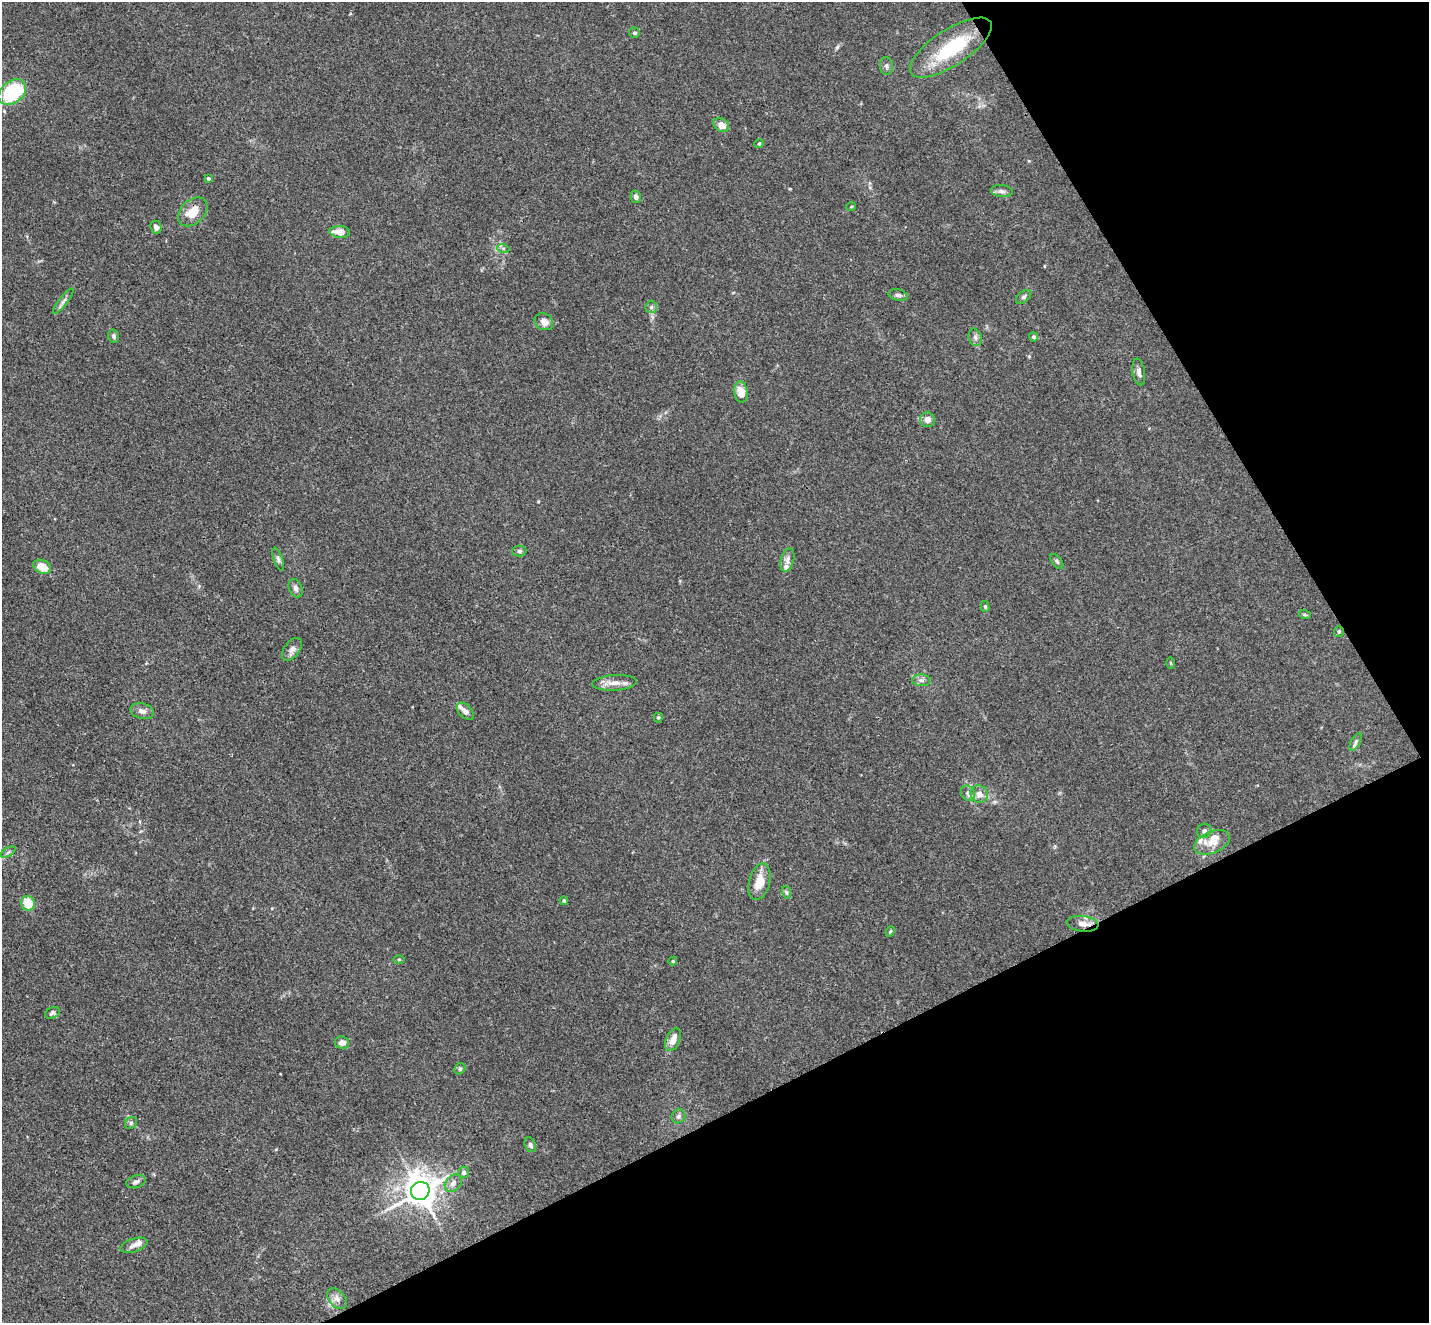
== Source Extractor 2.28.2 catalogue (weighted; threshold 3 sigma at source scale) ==
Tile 12 of 4 x 4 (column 4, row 3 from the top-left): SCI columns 4336-5762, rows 1504-2824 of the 5813 x 5784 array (HDU 1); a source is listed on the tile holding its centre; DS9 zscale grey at full resolution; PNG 1431 x 1325 px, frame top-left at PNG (2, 2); each listed source drawn as its Kron ellipse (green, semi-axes under 4 px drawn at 4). Shown black and unused: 26% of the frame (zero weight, under 3 of 4 exposures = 5% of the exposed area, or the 3 px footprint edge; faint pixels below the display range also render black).
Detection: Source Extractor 2.28.2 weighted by HDU 2 'WHT'; one run over the whole footprint, this tile lists its part. Background 0.0385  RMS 0.0041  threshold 0.0186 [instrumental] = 3 sigma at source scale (4.5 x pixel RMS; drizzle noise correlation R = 1.50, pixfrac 1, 0.05/0.05 arcsec/px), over >= 5 px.
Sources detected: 74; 1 inside a brighter object's white glare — neither listed nor drawn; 5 inside a brighter listed object's ellipse — not listed separately; the other 68 listed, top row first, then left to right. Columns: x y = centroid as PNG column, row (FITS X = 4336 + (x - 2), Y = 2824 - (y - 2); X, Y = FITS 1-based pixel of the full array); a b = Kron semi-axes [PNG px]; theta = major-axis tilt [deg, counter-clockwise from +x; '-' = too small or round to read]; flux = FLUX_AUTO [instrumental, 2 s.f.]
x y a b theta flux
635 33 5 5 - 0.68
951 48 47 18 33 27
886 66 9 6 -85 1.1
12 92 15 11 39 27
721 125 8 6 -37 3.8
759 144 4 4 - 0.47
208 179 4 4 - 0.77
1002 191 11 6 -6 1.4
636 197 6 5 - 1.1
851 207 5 3 - 0.39
193 212 17 11 43 7.1
156 227 6 5 - 1.7
340 232 10 5 -4 4.1
503 248 6 4 -19 0.7
898 295 9 5 -14 1.1
1024 297 9 5 38 0.92
63 301 16 3 52 1.2
651 307 6 5 - 0.89
544 322 10 8 -30 2.6
114 336 7 5 -77 0.96
975 337 9 6 -76 1.2
1034 337 4 4 - 0.88
1139 372 13 6 -80 1.7
741 392 10 7 -79 5.2
927 420 7 7 - 2.7
519 551 7 5 2 0.89
278 559 12 4 -71 1.1
787 560 12 6 74 1.9
1057 561 9 5 -52 0.76
42 567 9 6 -26 6.7
296 588 10 6 -69 1.5
985 606 5 4 - 0.62
1305 615 6 4 -19 0.52
1339 631 5 5 - 0.61
292 649 13 7 54 1.8
1171 663 5 3 - 0.43
921 680 9 6 -3 1.4
614 683 22 7 3 3.7
142 711 12 7 -14 2.2
465 711 10 6 -45 2.1
658 718 5 4 - 0.52
1356 742 10 4 62 1.1
968 793 8 6 -57 1.3
979 794 9 8 - 2.9
1204 831 7 7 - 1.6
1212 842 19 10 23 5.7
8 852 8 3 31 0.78
759 882 18 10 75 6.5
786 892 7 4 -71 0.76
564 901 4 4 - 0.59
28 903 7 6 - 9
1083 924 16 7 -7 3
890 931 5 4 - 0.55
399 959 5 3 - 0.41
673 961 4 4 - 0.39
52 1013 8 5 28 1.1
673 1040 12 6 67 4.4
342 1043 7 6 - 2.4
460 1069 6 5 - 0.65
678 1116 7 6 - 1.2
131 1123 6 5 - 0.78
530 1145 8 5 -68 0.99
463 1172 5 5 - 1.6
136 1182 10 6 20 1.3
453 1183 9 7 48 2.2
420 1191 9 9 - 750
134 1245 14 6 17 2.3
337 1299 12 8 -49 2.3
Overlapping masked pixels (flux is a lower limit): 1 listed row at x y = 1083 924